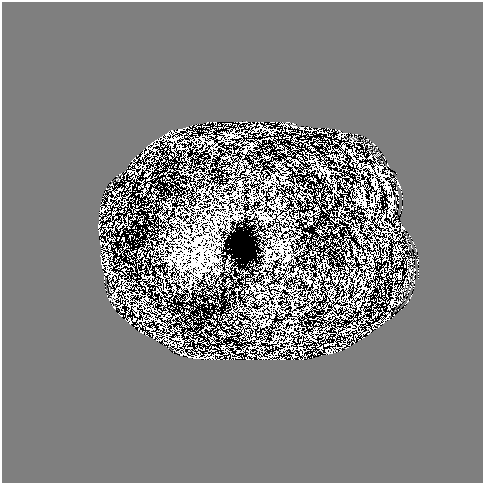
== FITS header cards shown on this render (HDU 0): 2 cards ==
NAXIS1  =                  481
NAXIS2  =                  481

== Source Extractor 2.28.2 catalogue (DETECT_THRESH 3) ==
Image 481 x 481 px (HDU 0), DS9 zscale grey, 1 PNG px = 1 image px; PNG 485 x 485 px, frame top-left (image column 1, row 481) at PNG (2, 2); no overlay
Background 0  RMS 1.1e-04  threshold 3.16e-04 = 3 sigma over >= 5 px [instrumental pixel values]
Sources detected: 252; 79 with non-positive FLUX_AUTO (blend fragments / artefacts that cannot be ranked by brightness) are not listed; the other 173 listed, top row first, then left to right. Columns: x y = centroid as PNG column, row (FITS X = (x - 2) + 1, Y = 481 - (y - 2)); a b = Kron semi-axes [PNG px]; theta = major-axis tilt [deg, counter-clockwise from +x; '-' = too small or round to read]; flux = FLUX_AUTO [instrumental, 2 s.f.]
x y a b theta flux
246 121 2 2 - 1.1e-02
272 121 8 2 0 6.9e-03
208 122 4 2 - 1.7e-02
285 124 10 5 5 1.2e-01
218 125 3 2 - 1.3e-02
252 125 6 3 74 1.8e-02
267 125 3 2 - 1.4e-02
293 125 6 4 -26 5.3e-02
301 128 5 2 - 1.4e-02
318 128 3 2 - 1.3e-02
180 129 7 3 27 1.3e-02
268 129 8 4 -9 1.1e-02
311 129 6 3 -58 1.3e-02
172 131 6 4 -56 5.7e-02
212 131 4 2 - 7.9e-03
233 131 4 3 - 6.0e-03
190 132 5 3 - 8.5e-03
339 132 9 5 -74 2.1e-02
225 133 15 3 -16 7.1e-03
242 133 9 3 -5 1.3e-02
272 133 4 3 - 7.7e-03
299 133 3 2 - 4.3e-03
231 134 4 3 - 7.4e-03
356 134 3 2 - 2.5e-03
162 137 5 2 - 1.6e-02
206 137 7 3 16 1.7e-02
219 137 4 3 - 7.2e-03
169 139 18 6 6 4.9e-03
155 140 3 2 - 2.7e-02
333 140 4 2 - 5.0e-03
158 141 6 2 -84 7.8e-03
209 142 4 2 - 5.2e-03
155 144 11 4 77 2.1e-02
370 144 11 5 -7 1.9e-02
148 146 12 4 51 5.6e-02
343 146 6 4 -75 9.8e-03
354 149 3 2 - 8.4e-03
342 155 6 3 52 3.0e-03
142 156 6 2 52 1.3e-02
360 157 4 2 - 7.8e-03
135 158 4 2 - 1.7e-02
132 161 5 2 - 3.2e-03
131 165 4 2 - 1.5e-02
144 166 3 2 - 4.7e-03
388 166 4 3 - 3.3e-02
136 167 3 3 - 1.5e-03
130 171 8 4 -4 6.0e-03
328 172 11 5 -66 2.0e-02
397 173 2 2 - 2.1e-03
120 174 4 2 - 3.2e-02
116 176 3 2 - 1.1e-02
362 181 5 5 - 1.4e-02
106 188 3 2 - 1.6e-02
335 190 7 3 77 7.2e-03
362 190 6 2 -82 6.6e-03
358 195 10 7 -63 3.6e-02
364 198 7 3 -74 7.6e-03
117 199 5 2 - 5.1e-03
402 199 2 2 - 2.1e-03
358 202 7 3 -71 9.8e-03
363 203 10 3 -68 2.7e-02
393 204 10 3 -57 5.5e-02
350 206 3 2 - 3.4e-03
402 207 2 2 - 1.0e-02
379 211 4 2 - 1.0e-02
100 212 4 3 - 4.0e-02
113 213 3 2 - 7.4e-03
383 216 5 2 - 3.1e-03
99 219 6 3 84 1.4e-02
383 221 3 2 - 3.1e-03
397 222 4 3 - 1.5e-02
108 224 3 2 - 5.7e-03
98 226 3 3 - 4.1e-02
383 227 7 2 -19 3.4e-03
393 228 8 2 30 1.3e-02
403 228 5 4 - 5.7e-02
108 229 3 2 - 7.5e-03
397 229 2 2 - 4.2e-03
99 230 4 2 - 3.4e-02
391 232 3 2 - 4.3e-03
401 233 2 2 - 2.0e-02
99 234 3 3 - 4.3e-02
387 234 7 3 -45 9.3e-03
394 236 6 3 83 1.2e-02
408 240 6 2 72 3.1e-03
413 242 3 2 - 1.5e-02
101 243 8 4 -5 9.9e-03
386 245 5 2 - 6.9e-03
412 248 4 2 - 4.1e-03
405 249 10 3 38 6.5e-04
416 249 6 2 -84 6.8e-03
415 254 3 2 - 5.1e-03
100 256 4 3 - 1.2e-02
106 256 8 3 -73 6.6e-03
396 257 6 5 - 4.9e-03
401 257 5 3 - 1.6e-03
410 260 7 3 23 3.1e-03
411 263 3 2 - 4.7e-02
102 264 9 7 86 9.2e-02
389 266 6 2 -85 6.7e-03
410 270 7 3 -61 1.1e-01
416 270 7 2 -15 2.1e-02
408 276 18 4 76 5.9e-02
413 276 4 2 - 7.8e-03
399 277 7 4 -86 1.7e-03
104 280 5 3 - 2.5e-02
394 280 2 2 - 6.4e-03
409 281 3 2 - 3.0e-02
409 289 7 3 68 4.6e-02
411 296 3 2 - 8.8e-03
114 297 6 4 -10 3.0e-02
110 299 8 2 -26 3.4e-02
408 301 4 3 - 3.4e-02
114 307 4 3 - 6.4e-02
119 307 4 2 - 1.8e-02
389 308 3 2 - 8.3e-03
129 310 4 2 - 1.1e-02
136 310 7 2 -39 7.4e-03
127 313 4 2 - 1.3e-02
134 313 4 2 - 1.8e-03
362 313 3 2 - 5.1e-03
376 314 4 2 - 8.5e-03
121 316 3 2 - 9.9e-03
373 317 3 2 - 7.0e-03
134 320 4 2 - 1.2e-02
370 321 2 2 - 5.5e-03
134 326 4 2 - 7.9e-03
352 326 6 2 -41 5.8e-03
357 326 8 2 66 1.4e-02
378 327 3 2 - 1.5e-02
148 328 6 2 -30 1.1e-02
348 329 4 2 - 5.3e-03
369 329 5 2 - 1.4e-02
352 330 5 5 - 6.5e-03
150 331 3 2 - 5.7e-03
141 332 4 3 - 3.7e-02
343 332 3 2 - 2.5e-03
368 334 2 2 - 1.6e-02
146 335 6 2 -52 2.9e-02
165 335 3 2 - 4.3e-03
153 337 6 2 67 1.9e-02
355 337 6 3 72 2.6e-02
363 337 2 2 - 1.4e-02
161 339 4 2 - 1.1e-02
165 339 4 2 - 1.1e-02
177 339 7 2 -2 6.7e-03
182 341 3 3 - 4.4e-03
346 341 4 3 - 4.9e-03
342 343 6 3 5 2.1e-02
332 344 5 2 - 9.3e-03
223 347 4 2 - 3.7e-03
337 347 3 2 - 7.6e-03
190 348 4 2 - 9.3e-03
251 348 4 2 - 6.7e-03
284 349 6 2 11 7.2e-03
298 349 3 2 - 7.1e-04
302 350 5 2 - 5.0e-03
340 350 3 2 - 1.5e-02
331 351 7 6 - 5.3e-02
314 353 3 2 - 6.9e-03
328 353 8 3 -43 3.9e-02
205 354 2 2 - 4.6e-03
250 355 5 2 - 5.9e-03
189 356 5 4 - 3.2e-02
211 356 7 3 -34 1.9e-02
270 356 15 3 20 2.4e-02
294 356 4 4 - 1.2e-03
287 357 3 2 - 4.5e-03
194 358 5 3 - 2.5e-02
198 358 6 5 - 2.4e-02
207 358 3 2 - 8.6e-04
281 358 5 3 - 6.7e-03
248 359 3 2 - 5.2e-03
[79 non-positive-flux detections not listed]